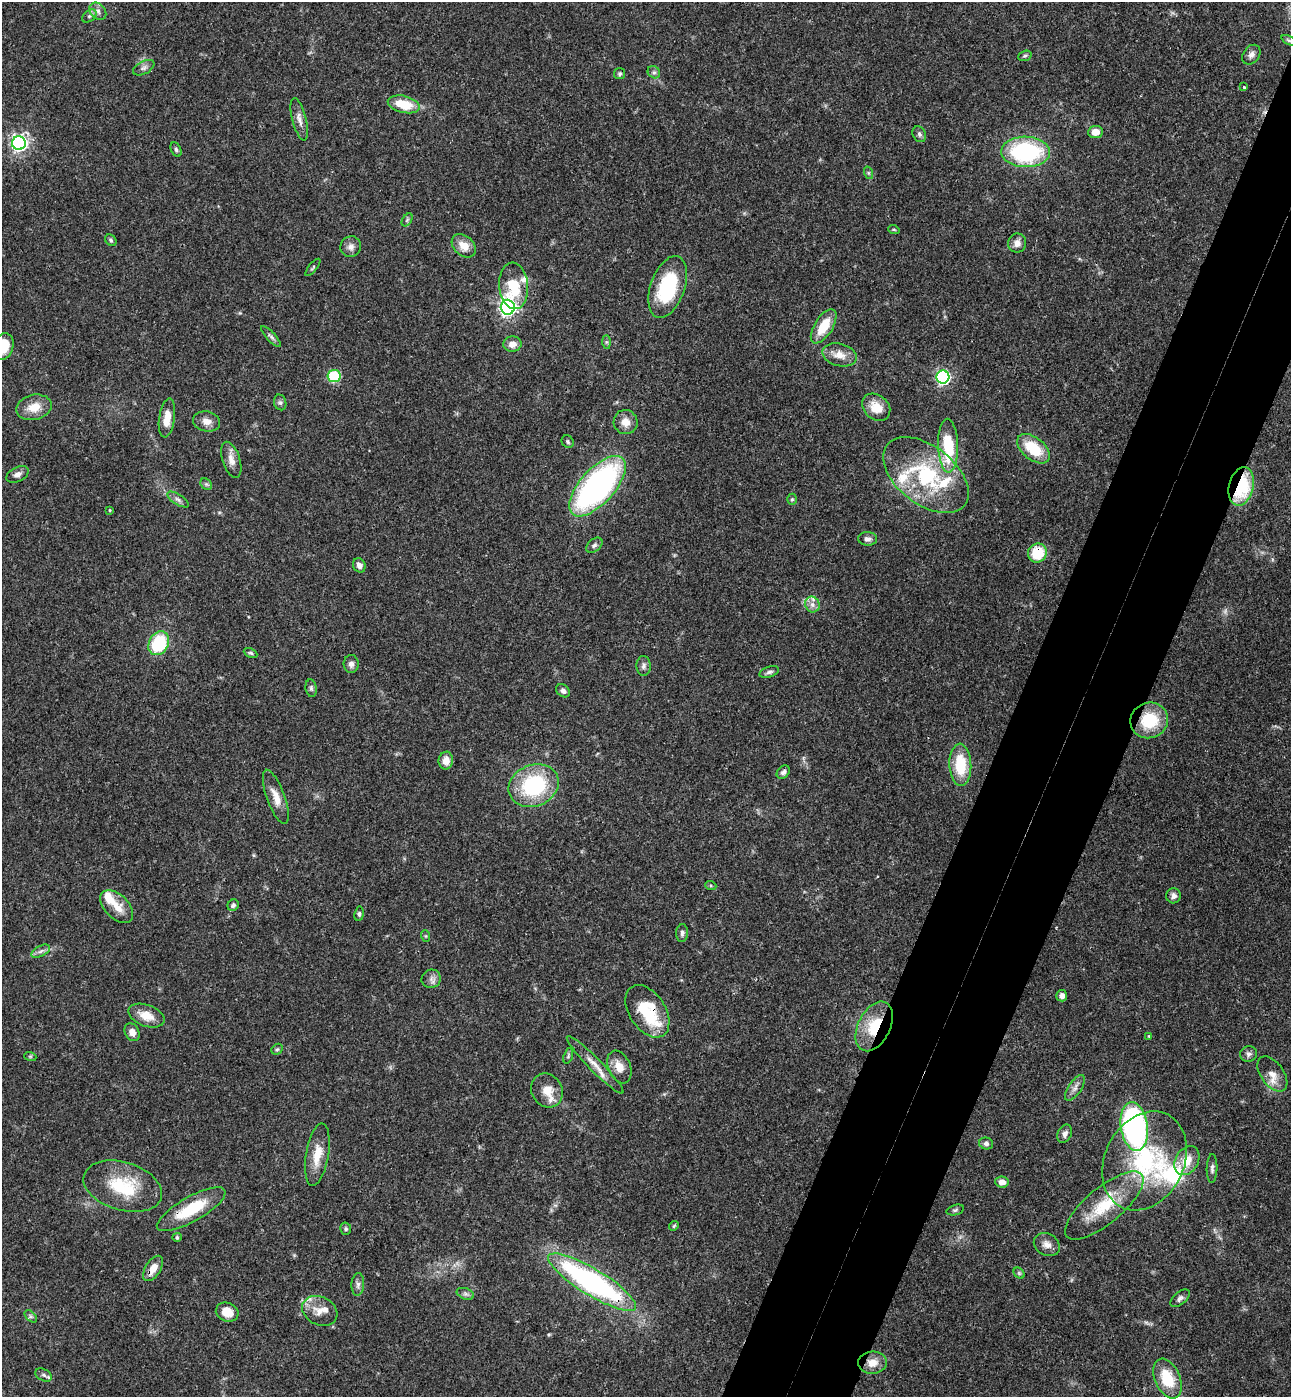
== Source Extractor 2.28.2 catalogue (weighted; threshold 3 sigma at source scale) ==
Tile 10 of 4 x 4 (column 2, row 3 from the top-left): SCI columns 1484-2772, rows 1427-2821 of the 5679 x 5641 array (HDU 1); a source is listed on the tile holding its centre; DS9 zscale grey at full resolution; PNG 1293 x 1399 px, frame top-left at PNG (2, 2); each listed source drawn as its Kron ellipse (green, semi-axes under 4 px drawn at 4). Shown black and unused: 8% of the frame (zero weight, under 3 of 4 exposures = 6% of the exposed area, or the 3 px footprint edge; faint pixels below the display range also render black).
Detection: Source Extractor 2.28.2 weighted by HDU 2 'WHT'; one run over the whole footprint, this tile lists its part. Background 0.0613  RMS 0.003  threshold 0.0137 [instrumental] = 3 sigma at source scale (4.5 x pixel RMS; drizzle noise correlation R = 1.50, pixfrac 1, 0.05/0.05 arcsec/px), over >= 5 px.
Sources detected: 133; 1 too faint to see at this stretch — neither listed nor drawn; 9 inside a brighter listed object's ellipse — not listed separately; the other 123 listed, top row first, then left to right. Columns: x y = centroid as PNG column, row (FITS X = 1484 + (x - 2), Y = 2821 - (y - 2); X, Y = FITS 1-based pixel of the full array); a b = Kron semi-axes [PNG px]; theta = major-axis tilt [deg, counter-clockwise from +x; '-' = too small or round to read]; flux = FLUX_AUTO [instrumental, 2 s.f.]
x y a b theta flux
98 11 10 7 -46 1.4
89 16 8 5 36 0.78
1289 40 8 4 -26 0.5
1251 55 11 8 54 1.4
1025 56 7 5 20 0.51
144 68 11 6 28 1.2
654 72 7 5 -41 0.72
620 74 5 5 - 0.56
1244 87 3 3 - 0.88
404 104 16 8 -14 8.2
299 119 22 7 -76 2.1
1095 132 7 6 - 3.5
919 134 8 6 -65 0.79
19 143 7 7 - 110
176 150 7 5 -63 0.57
1026 152 24 15 -1 38
869 173 6 4 -71 0.52
407 220 7 4 57 0.55
894 230 6 3 -20 0.33
111 240 6 5 - 0.6
1017 243 9 9 - 2.1
464 246 14 10 -41 3.7
351 247 10 10 - 1.7
313 267 10 3 51 0.48
514 286 23 14 -85 10
668 287 32 17 70 22
508 307 7 7 - 120
824 326 19 9 58 7.8
271 337 13 4 -47 0.85
606 342 7 4 -89 0.53
512 344 9 7 4 2.3
3 346 14 10 72 7.4
839 355 18 11 -14 3.7
334 376 6 6 - 16
943 377 6 6 - 66
280 402 8 6 -74 0.76
34 407 18 12 14 4.9
876 407 15 12 -40 4.6
167 418 19 8 81 4.5
206 421 13 10 -12 2.3
626 422 12 12 - 3
568 442 7 5 -50 0.6
948 446 27 10 -88 15
1033 449 19 11 -38 11
231 460 19 8 -72 2.7
18 474 12 7 27 1.5
926 475 49 29 -38 31
206 484 6 5 - 0.6
597 486 37 17 48 80
1241 486 19 12 76 20
178 499 12 5 -32 1.1
792 499 5 4 - 0.46
110 510 3 3 - 0.25
868 539 9 7 -4 1.3
594 545 9 6 41 0.86
1037 553 10 9 - 11
359 565 7 6 - 1.2
812 605 8 7 - 1.5
159 643 12 9 60 18
251 653 7 4 -26 0.52
351 664 9 7 -87 1.4
643 666 10 7 -87 1.1
769 672 10 5 17 0.92
311 688 9 5 -81 0.68
563 691 7 6 - 1.2
1149 720 19 17 22 13
446 761 9 7 81 2.9
960 765 21 11 -87 11
783 772 7 5 46 1
534 786 26 20 23 27
276 797 29 9 -70 3.8
711 886 5 4 - 0.38
1174 896 7 7 - 1.3
233 905 6 5 - 0.86
117 907 20 12 -45 4.6
359 914 7 4 82 0.55
682 933 9 6 86 0.87
426 936 6 4 -71 0.34
41 951 10 5 27 1
431 979 10 9 - 1.4
1062 996 6 5 - 1.6
647 1011 29 18 -57 14
146 1016 19 10 -20 4.7
874 1026 26 16 63 12
132 1032 9 7 -61 2.2
1149 1036 4 3 - 0.25
277 1049 6 5 - 0.47
1249 1054 8 8 - 1
30 1056 6 4 -18 0.38
568 1056 8 4 72 0.6
595 1065 40 6 -46 3.8
619 1067 17 11 -68 3.7
1272 1074 20 11 -54 3.5
1075 1088 15 6 56 1.7
547 1090 17 15 -59 4.5
1134 1127 25 13 -81 78
1065 1134 9 7 64 1.4
986 1144 7 6 - 0.8
317 1155 31 11 80 5.8
1144 1161 52 39 63 38
1187 1161 15 11 58 5.2
1212 1168 14 5 88 1
1002 1182 7 5 -4 2.2
123 1186 40 24 -17 16
1104 1206 48 18 40 15
191 1209 39 12 30 13
955 1210 9 5 16 0.62
674 1226 5 4 - 0.4
346 1229 6 5 - 0.58
177 1237 4 4 - 0.41
1047 1245 14 10 -31 2.2
153 1268 14 7 58 3.4
1019 1273 6 4 -45 0.5
592 1282 51 13 -31 72
358 1285 12 6 86 1.2
465 1294 9 5 -19 0.84
1180 1298 11 6 41 1
320 1311 18 14 -27 4
227 1312 11 9 -20 4.1
31 1316 7 4 -45 0.69
872 1363 14 11 3 3.6
44 1375 9 5 -27 0.9
1167 1379 21 12 -66 10
Overlapping masked pixels (flux is a lower limit): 9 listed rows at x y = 1241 486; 1037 553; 1149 720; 647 1011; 874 1026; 191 1209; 153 1268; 592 1282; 872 1363
Isophote crosses this tile's border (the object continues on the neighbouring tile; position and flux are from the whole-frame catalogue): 1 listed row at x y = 3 346